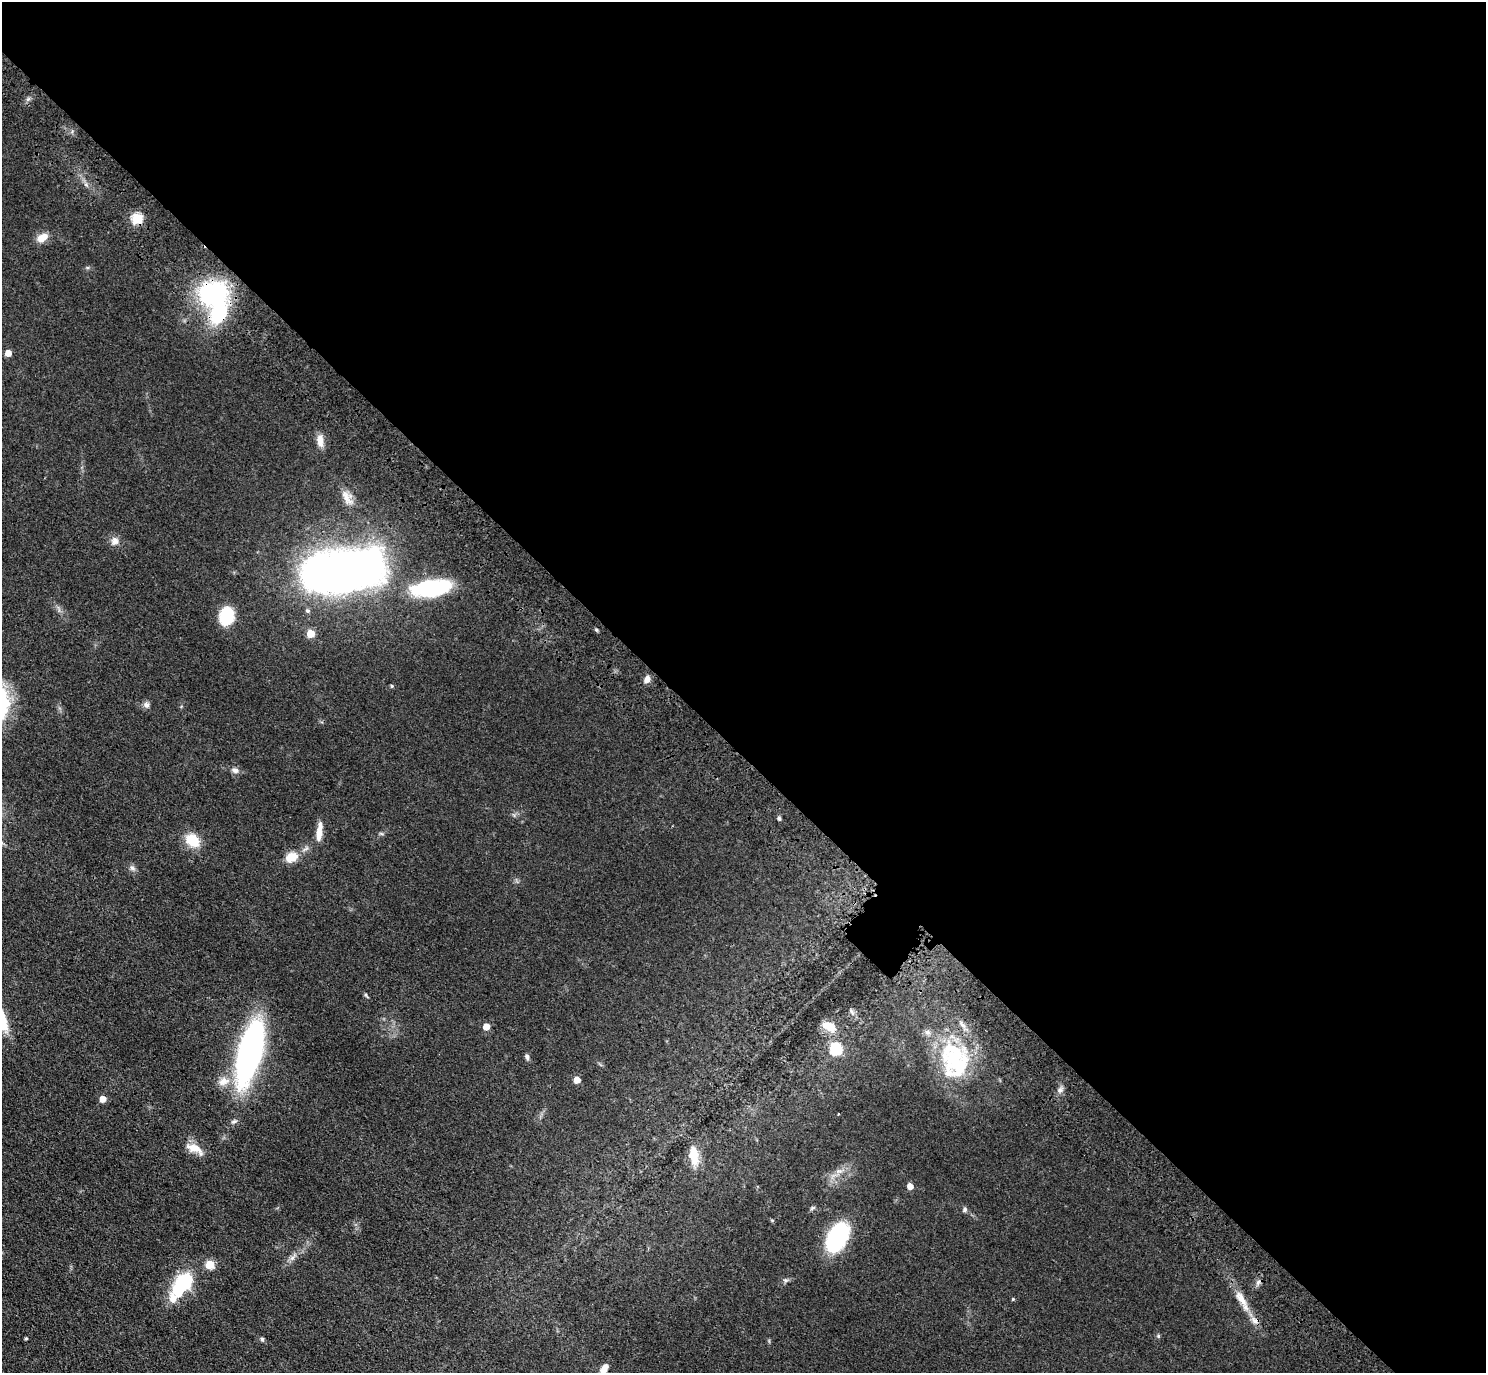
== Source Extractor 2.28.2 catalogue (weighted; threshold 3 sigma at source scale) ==
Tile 8 of 4 x 4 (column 4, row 2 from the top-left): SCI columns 4544-6027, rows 3129-4499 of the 6118 x 6118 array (HDU 1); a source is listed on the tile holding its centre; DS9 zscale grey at full resolution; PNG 1488 x 1375 px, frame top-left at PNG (2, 2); no overlay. Shown black and unused: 55% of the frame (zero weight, under 3 of 4 exposures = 6% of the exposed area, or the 3 px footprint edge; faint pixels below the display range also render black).
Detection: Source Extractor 2.28.2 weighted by HDU 2 'WHT'; one run over the whole footprint, this tile lists its part. Background 0.0402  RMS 0.006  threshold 0.0268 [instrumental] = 3 sigma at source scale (4.5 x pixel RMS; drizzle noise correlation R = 1.50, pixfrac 1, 0.05/0.05 arcsec/px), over >= 5 px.
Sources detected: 61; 2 inside a brighter object's white glare — not listed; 3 inside a brighter listed object's ellipse — not listed separately; the other 56 listed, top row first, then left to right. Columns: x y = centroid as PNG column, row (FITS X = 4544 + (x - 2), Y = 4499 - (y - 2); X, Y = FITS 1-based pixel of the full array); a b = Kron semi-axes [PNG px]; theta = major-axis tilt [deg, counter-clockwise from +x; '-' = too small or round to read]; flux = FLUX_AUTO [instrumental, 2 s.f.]
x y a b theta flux
137 218 5 5 - 43
42 237 13 8 32 6.5
209 296 11 9 49 150
219 312 45 16 74 46
8 353 5 5 - 6.8
320 440 18 8 -83 4.9
347 497 23 11 -62 6.1
115 541 10 9 - 3.4
341 572 99 50 5 300
430 588 36 19 8 49
226 616 16 12 77 27
311 634 5 5 - 14
647 679 8 6 64 3.5
392 686 5 4 - 0.8
146 705 8 7 - 2.2
235 770 9 7 -11 2.3
779 819 5 4 - 1.2
319 833 21 7 85 6.4
192 840 16 12 -43 14
292 857 12 9 24 10
132 868 8 6 -18 1.7
366 995 6 4 -72 0.76
852 1012 10 5 -65 1.6
829 1026 21 11 -23 7.9
486 1027 5 5 - 7.8
927 1032 9 7 -40 2.1
836 1049 6 6 - 50
250 1052 48 17 75 210
527 1057 8 5 -73 1.4
956 1061 51 35 77 53
577 1080 5 5 - 7.6
223 1081 17 11 22 6.6
1060 1090 6 6 - 1.8
103 1099 5 5 - 6.7
839 1114 3 3 - 0.98
234 1121 9 5 21 1.5
195 1148 23 11 -26 7.7
694 1155 25 11 -82 10
839 1171 12 3 4 1.9
910 1186 5 5 - 5
812 1208 8 4 36 1
965 1210 7 5 59 1.3
772 1220 6 3 -18 0.62
837 1237 25 15 63 65
292 1258 8 5 45 2
210 1265 5 5 - 20
785 1280 7 5 -11 1.2
1258 1282 7 4 46 1.6
183 1283 28 14 52 41
1241 1298 25 9 -58 8.5
1013 1299 4 4 - 0.6
1255 1321 11 8 -34 3.3
1158 1336 6 4 72 0.7
26 1338 4 3 - 0.78
262 1339 6 5 - 0.99
604 1369 11 6 56 4.9
Overlapping masked pixels (flux is a lower limit): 4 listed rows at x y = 209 296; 219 312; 956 1061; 1255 1321
Isophote crosses this tile's border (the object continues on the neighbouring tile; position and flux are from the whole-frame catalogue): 1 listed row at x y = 604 1369